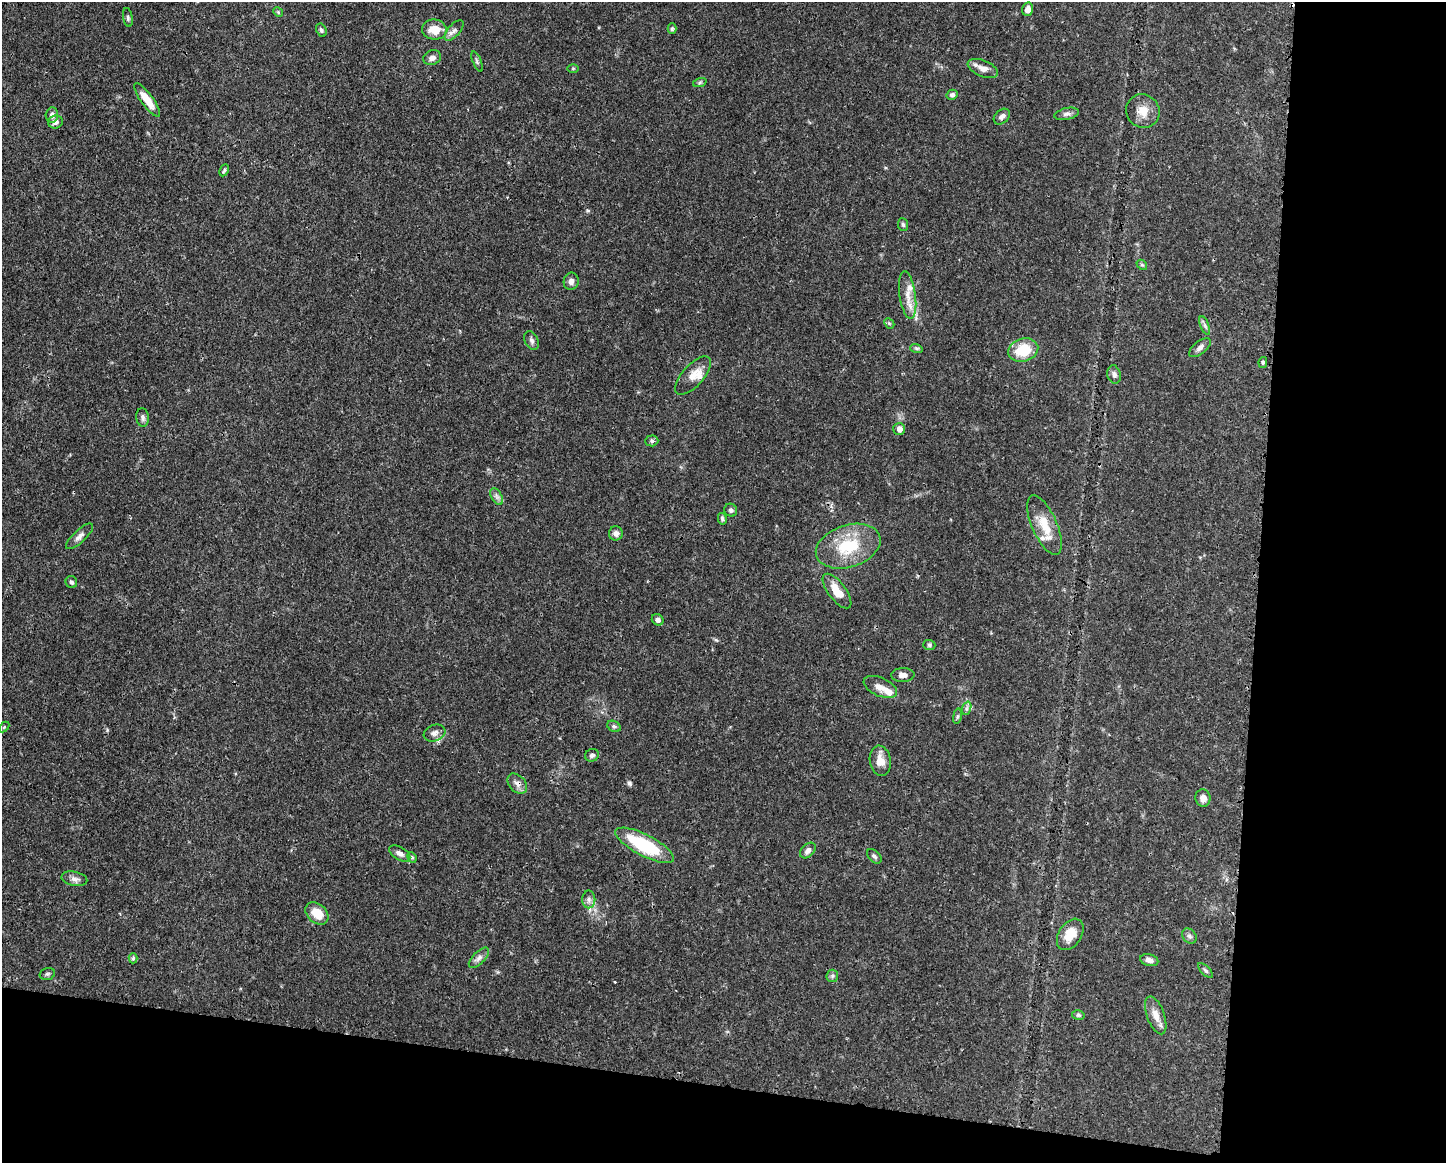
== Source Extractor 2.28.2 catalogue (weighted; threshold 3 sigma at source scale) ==
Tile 12 of 3 x 4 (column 3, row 4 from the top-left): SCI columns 3006-4449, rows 1-1161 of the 4681 x 4647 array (HDU 1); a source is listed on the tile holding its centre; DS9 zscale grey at full resolution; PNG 1448 x 1165 px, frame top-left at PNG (2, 2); each listed source drawn as its Kron ellipse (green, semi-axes under 4 px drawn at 4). Shown black and unused: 20% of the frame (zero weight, under 3 of 4 exposures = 1% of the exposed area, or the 3 px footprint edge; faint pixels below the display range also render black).
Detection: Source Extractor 2.28.2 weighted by HDU 2 'WHT'; one run over the whole footprint, this tile lists its part. Background 0.0413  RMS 0.0028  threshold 0.0125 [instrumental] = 3 sigma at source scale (4.5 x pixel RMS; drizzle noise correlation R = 1.50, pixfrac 1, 0.05/0.05 arcsec/px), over >= 5 px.
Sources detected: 84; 3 cosmic-ray / hot-pixel residue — neither listed nor drawn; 5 inside a brighter listed object's ellipse — not listed separately; the other 76 listed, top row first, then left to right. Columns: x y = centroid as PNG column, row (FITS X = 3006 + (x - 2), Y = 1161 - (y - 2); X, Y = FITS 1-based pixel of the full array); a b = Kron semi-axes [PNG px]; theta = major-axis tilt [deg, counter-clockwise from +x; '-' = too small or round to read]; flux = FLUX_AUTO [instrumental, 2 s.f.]
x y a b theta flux
1028 9 7 5 75 1.6
278 12 5 4 - 0.35
128 17 9 4 -81 0.59
434 29 12 10 -7 4.4
672 29 5 4 - 0.49
321 30 7 5 -62 0.51
454 30 12 6 48 1.1
432 58 9 7 20 1.4
477 61 11 4 -68 0.56
573 68 5 3 - 0.25
983 68 16 8 -23 2.4
700 82 7 4 20 0.46
952 95 5 5 - 0.81
147 100 20 6 -54 4.4
1143 111 17 16 - 3.8
1067 114 12 5 12 0.96
52 115 7 6 - 1.2
1002 117 9 6 43 0.96
56 122 7 6 - 1.3
224 170 6 4 63 0.43
903 225 6 5 - 0.53
1142 265 6 4 -41 0.37
571 281 9 7 79 1.2
908 295 24 8 -82 3.4
889 323 6 4 -44 0.4
1205 325 10 3 -69 0.64
532 340 10 6 -65 0.86
916 348 6 4 -18 0.44
1200 348 13 6 39 1.1
1023 350 15 11 17 8.8
1263 362 5 4 - 0.44
1114 375 9 6 -76 1
693 376 24 10 48 3.4
143 417 9 6 -84 0.94
899 429 6 6 - 1.6
652 441 6 5 - 0.51
497 497 9 5 -59 0.88
731 510 7 6 - 0.66
722 519 6 4 -77 0.56
1044 525 32 12 -66 5.8
616 533 7 7 - 1.2
80 536 17 6 43 1.4
848 546 33 21 18 13
71 582 6 5 - 0.56
837 591 20 8 -53 4.6
658 620 6 5 - 1
929 645 6 5 - 0.48
903 675 11 7 1 1.6
880 687 18 9 -24 2.3
967 708 7 4 71 0.6
957 716 8 4 81 0.53
614 726 7 5 -29 0.53
4 727 6 4 45 0.3
434 733 11 8 19 1.2
592 755 7 6 - 0.73
880 761 15 10 -81 3
517 784 11 8 -48 1.4
1203 798 8 7 - 1.9
645 845 32 10 -27 18
808 850 9 6 45 1.1
400 853 12 6 -31 1.4
874 856 9 5 -45 0.72
412 857 5 4 - 0.39
74 879 13 7 -12 1.4
589 899 9 6 -90 1.1
317 913 13 9 -41 4.6
1070 934 17 11 57 4.7
1189 936 8 6 -50 0.82
133 958 5 4 - 0.56
479 958 13 6 45 1.2
1149 960 9 6 -15 1.3
1206 971 9 4 -45 0.58
47 974 8 6 15 0.57
832 976 6 5 - 0.61
1078 1015 6 5 - 0.46
1156 1015 20 8 -70 2.9
Overlapping masked pixels (flux is a lower limit): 1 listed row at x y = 517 784